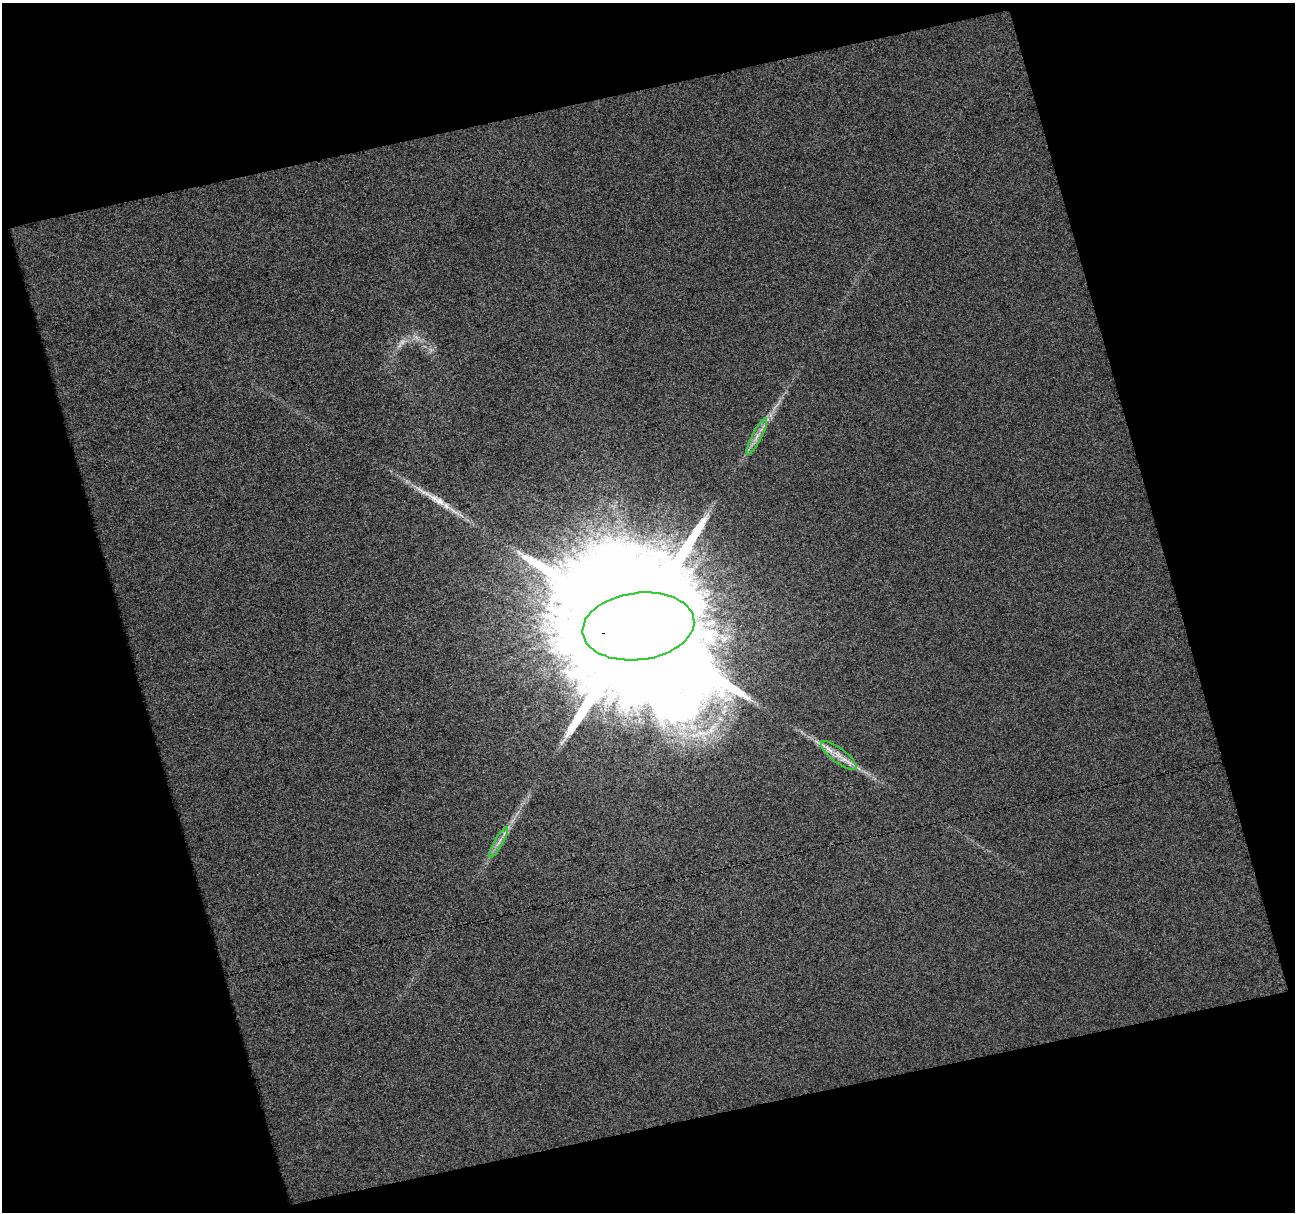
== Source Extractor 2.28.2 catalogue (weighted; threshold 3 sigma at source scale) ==
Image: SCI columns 1-1293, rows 23-1232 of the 1293 x 1251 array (HDU 1 of 3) = the unmasked area's bounding box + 8 px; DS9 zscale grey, full resolution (1 PNG px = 1 image px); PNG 1297 x 1214 px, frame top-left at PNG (2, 3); each listed source drawn as its Kron ellipse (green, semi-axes under 4 px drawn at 4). Shown black and unused: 34% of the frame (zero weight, under 3 of 4 exposures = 1% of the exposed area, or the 3 px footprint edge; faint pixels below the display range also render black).
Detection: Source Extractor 2.28.2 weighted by HDU 2 'WHT'. Background 0.2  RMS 0.39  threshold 1.75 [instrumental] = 3 sigma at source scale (4.5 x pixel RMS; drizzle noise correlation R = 1.50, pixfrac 1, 0.0396/0.0396 arcsec/px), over >= 5 px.
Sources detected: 6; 1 too faint to see at this stretch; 1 long thin detection or spike segment (spike, bleed or trail) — neither listed nor drawn; the other 4 listed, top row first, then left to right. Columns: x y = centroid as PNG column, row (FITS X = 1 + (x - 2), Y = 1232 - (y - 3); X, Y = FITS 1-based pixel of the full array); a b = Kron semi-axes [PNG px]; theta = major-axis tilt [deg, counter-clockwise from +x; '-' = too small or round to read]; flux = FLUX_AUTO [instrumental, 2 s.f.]
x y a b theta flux
757 436 20 5 62 2.9e+02
638 626 56 33 7 4.2e+06
839 755 21 7 -37 4.4e+02
499 842 17 4 60 2.3e+02
Overlapping masked pixels (flux is a lower limit): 1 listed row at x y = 638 626